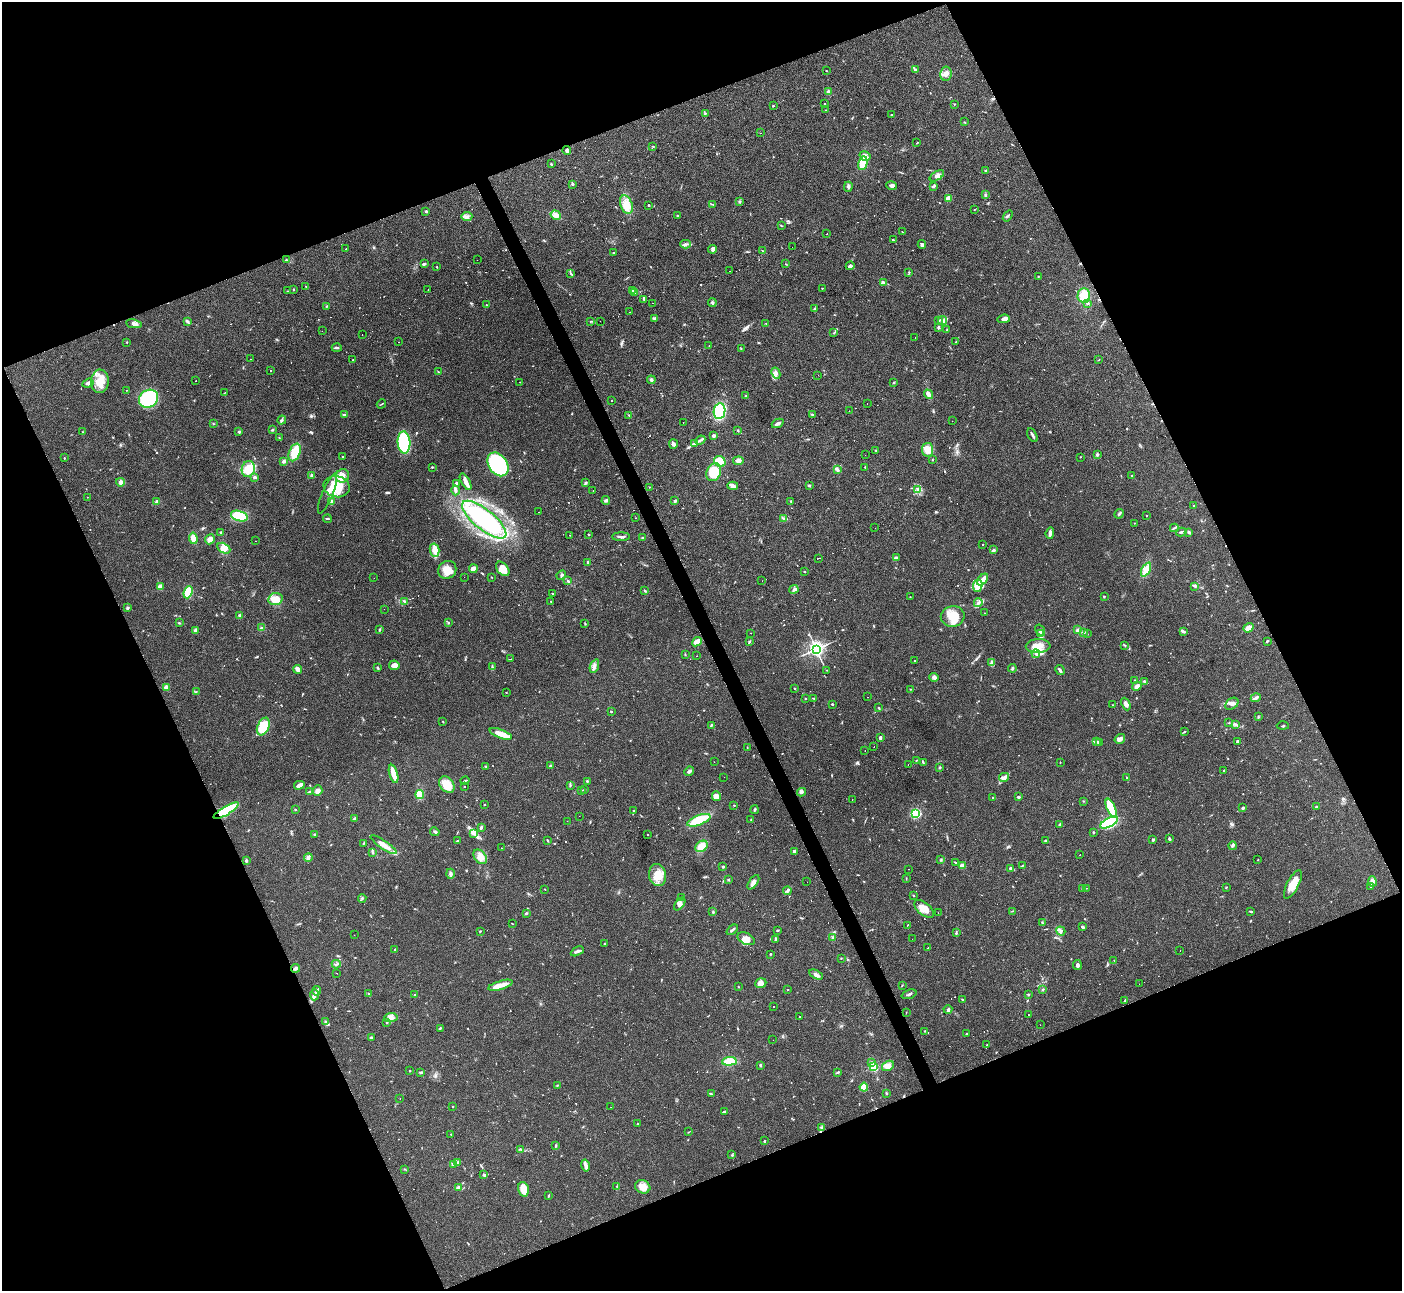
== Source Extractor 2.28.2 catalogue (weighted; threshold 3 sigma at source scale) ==
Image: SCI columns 2-5600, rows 152-5304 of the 5600 x 5588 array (HDU 1 of 3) = the unmasked area's bounding box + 8 px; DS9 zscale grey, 4 x 4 block average (1 PNG px = mean of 4 x 4 image px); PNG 1404 x 1293 px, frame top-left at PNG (2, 2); each listed source drawn as its Kron ellipse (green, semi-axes under 4 px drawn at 4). Shown black and unused: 44% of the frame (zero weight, under 3 of 4 exposures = <1% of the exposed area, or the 3 px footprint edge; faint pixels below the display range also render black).
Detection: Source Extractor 2.28.2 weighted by HDU 2 'WHT'. Background 0.0513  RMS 0.0052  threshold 0.0234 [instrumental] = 3 sigma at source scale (4.5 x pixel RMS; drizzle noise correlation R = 1.50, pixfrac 1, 0.05/0.05 arcsec/px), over >= 5 px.
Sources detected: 889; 7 too faint to see at this stretch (4 x 4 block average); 3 inside a brighter object's white glare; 44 cosmic-ray / hot-pixel residue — neither listed nor drawn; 12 coinciding with a brighter row at this scale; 34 inside a brighter listed object's ellipse — not listed separately; of the other 789, all 500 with FLUX_AUTO >= 1.34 (the completeness limit of this list) listed and drawn (289 fainter detections not listed), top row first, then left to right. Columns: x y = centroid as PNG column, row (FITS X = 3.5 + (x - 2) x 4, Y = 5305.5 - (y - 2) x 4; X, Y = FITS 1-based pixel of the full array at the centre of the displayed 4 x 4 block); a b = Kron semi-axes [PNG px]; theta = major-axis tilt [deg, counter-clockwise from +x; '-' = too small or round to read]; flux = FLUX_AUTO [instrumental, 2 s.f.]
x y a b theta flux
915 70 2 2 - 11
826 71 2 2 - 1.4
946 74 7 6 - 16
828 92 3 3 - 9.5
824 104 2 2 - 2.5
954 104 2 2 - 1.9
773 106 2 2 - 2.1
826 110 2 2 - 1.5
705 113 3 2 - 3.1
891 115 2 2 - 4.8
964 122 3 2 - 1.9
761 133 2 2 - 3.2
917 143 3 2 - 2
653 146 2 2 - 1.8
567 150 4 3 - 7.6
865 156 6 3 -31 20
863 163 7 4 76 46
551 164 3 2 - 2.6
986 171 3 2 - 3.4
937 176 8 4 33 12
572 184 3 2 - 3
892 186 5 3 - 8.3
933 186 4 3 - 4.6
848 187 5 3 - 6.8
985 195 3 2 - 3
948 198 3 3 - 18
740 201 2 2 - 19
626 205 9 6 -70 29
649 205 3 2 - 2.6
713 205 2 2 - 1.6
974 210 2 2 - 2
426 212 3 3 - 3.1
556 215 5 4 - 15
467 216 5 2 - 7
678 216 2 2 - 4.1
1008 216 6 2 53 4.3
781 226 3 2 - 1.7
902 232 2 2 - 1.5
827 234 2 2 - 2.7
893 240 3 2 - 2
686 244 5 2 - 7.7
922 244 4 3 - 5.7
792 247 2 2 - 1.8
346 249 2 2 - 1.7
712 249 4 3 - 8.7
763 251 3 2 - 2.4
613 252 2 2 - 3.3
286 260 2 2 - 1.9
477 260 2 2 - 3
424 264 4 2 - 5.9
785 264 3 2 - 1.4
850 266 4 3 - 8.1
437 267 2 2 - 6.2
729 271 2 2 - 1.6
909 272 2 2 - 2.2
571 274 4 2 - 3.2
1038 276 2 2 - 2.2
883 283 3 2 - 9.7
306 287 2 2 - 1.8
822 288 3 2 - 1.8
293 289 3 2 - 2
428 290 2 2 - 1.6
633 290 3 2 - 2.6
287 291 2 2 - 1.5
634 293 2 2 - 2.1
1084 295 7 6 - 55
644 299 4 2 - 6
712 302 4 3 - 5.5
652 303 2 2 - 1.4
1087 303 3 2 - 3.2
486 305 2 2 - 1.8
327 306 3 2 - 1.4
815 309 4 2 - 2.7
630 312 2 2 - 8.8
655 318 2 2 - 2
1004 319 6 4 6 11
942 320 4 3 - 8
188 321 3 2 - 3.6
591 321 3 2 - 2.4
600 321 2 2 - 3.5
939 321 2 2 - 2.1
134 324 8 4 -9 11
766 324 2 2 - 5.6
938 327 2 2 - 8.5
947 330 3 2 - 3.3
322 331 2 2 - 1.9
834 333 3 2 - 1.9
362 335 2 2 - 2.2
915 338 2 2 - 3.8
956 341 2 2 - 2.4
127 342 2 2 - 2.6
399 342 2 2 - 1.7
709 346 2 2 - 1.7
337 348 5 2 - 4.9
741 348 2 2 - 1.9
250 359 2 2 - 31
353 360 2 2 - 3.1
1098 360 3 2 - 1.4
270 371 2 2 - 6.4
438 372 2 2 - 1.4
776 373 6 3 -64 12
818 375 2 2 - 1.5
651 380 4 3 - 4.7
100 381 12 9 88 50
196 381 2 2 - 4.7
520 382 2 2 - 1.7
894 382 2 2 - 2.6
88 383 6 4 20 8.8
126 390 2 2 - 2.1
224 393 2 2 - 1.4
928 394 5 3 - 22
746 396 2 2 - 2.5
148 399 10 8 35 200
612 401 2 2 - 1.8
867 403 2 2 - 3.5
381 404 5 2 - 2.1
719 411 8 6 81 290
849 411 2 2 - 13
345 415 4 2 - 8.2
629 415 2 2 - 1.6
812 415 4 2 - 3.8
282 420 5 2 - 5
952 421 2 2 - 5.7
683 422 2 2 - 4
778 423 6 3 26 11
213 424 2 2 - 1.6
273 430 2 2 - 2.5
738 431 3 2 - 2
83 432 2 2 - 1.5
239 432 3 2 - 4.5
1032 435 7 2 -62 7.8
714 436 2 2 - 36
279 437 3 2 - 1.6
700 440 5 2 - 5.7
404 442 11 6 -86 240
694 443 4 2 - 5.8
673 444 5 4 - 7.6
876 450 3 2 - 2.5
928 450 7 5 -83 33
295 453 9 5 68 58
865 455 2 2 - 2.6
1097 455 4 2 - 5
343 457 2 2 - 2.8
1080 457 2 2 - 1.5
64 458 2 2 - 4.4
932 460 3 2 - 1.6
284 461 3 3 - 6
720 461 6 5 - 81
738 461 5 4 - 12
498 464 13 9 -56 390
432 467 3 2 - 2.3
865 467 4 2 - 2.2
248 469 8 6 72 71
837 469 3 3 - 4.8
714 472 9 7 63 85
311 476 3 2 - 5.9
342 476 7 6 - 25
1132 476 3 2 - 2.4
255 477 4 2 - 4.6
120 482 4 4 - 9.3
466 482 9 3 -61 17
456 483 2 2 - 19
585 483 4 3 - 4.6
809 485 4 2 - 2.9
733 486 5 4 - 11
336 487 13 10 -14 77
649 487 2 2 - 1.4
456 490 5 3 - 7.2
918 490 3 2 - 3.3
593 491 2 2 - 2
328 494 21 5 67 26
87 497 2 2 - 1.4
606 500 4 2 - 6.7
332 501 2 2 - 29
675 501 3 3 - 4.4
791 501 2 2 - 2.6
157 502 3 3 - 6.4
1194 506 2 2 - 7.2
539 512 2 2 - 2.4
1119 514 5 2 - 5.2
1146 515 2 2 - 1.6
239 516 8 5 -17 88
636 518 2 2 - 1.4
327 519 4 2 - 3.1
784 519 2 2 - 2.9
484 520 27 10 -39 530
1134 523 2 2 - 2
875 528 2 2 - 2.4
1174 528 4 2 - 3.3
1181 532 5 2 - 6.5
1189 532 2 2 - 5.2
220 533 3 2 - 2.8
1050 533 6 2 84 13
569 535 2 2 - 4.1
589 535 2 2 - 1.4
621 537 9 2 0 7.7
193 538 6 4 -83 24
643 538 3 2 - 4.3
210 539 5 4 - 13
256 541 2 2 - 2
983 545 2 2 - 1.7
224 548 7 5 -28 27
434 550 6 4 -77 26
994 550 4 3 - 5.7
819 558 2 2 - 11
896 558 4 3 - 8.2
588 562 3 2 - 3.9
473 569 4 3 - 28
503 569 8 5 -50 37
1146 569 7 4 62 36
447 570 9 8 - 36
804 572 2 2 - 1.9
561 575 5 2 - 5
464 577 2 2 - 2.4
492 577 2 2 - 1.4
374 578 2 2 - 1.3
982 580 7 2 48 36
568 581 3 2 - 3.4
762 581 2 2 - 1.3
978 586 6 4 80 19
1195 586 2 2 - 2.3
160 587 3 3 - 19
794 589 5 3 - 6.5
644 591 3 2 - 2.4
188 592 6 4 67 78
552 594 2 2 - 1.5
1104 596 3 2 - 3.3
910 597 2 2 - 1.4
276 599 7 6 - 34
405 601 3 2 - 2.3
551 601 2 2 - 1.4
978 603 4 3 - 8.5
128 608 4 2 - 4.3
384 609 2 2 - 1.6
984 613 2 2 - 1.5
239 615 3 3 - 4.5
953 616 12 10 11 65
179 623 3 2 - 2.7
448 623 3 2 - 2.1
585 624 2 2 - 2
261 627 2 2 - 1.8
1248 628 5 4 - 18
196 630 3 3 - 8.4
379 630 2 2 - 2.3
1040 630 6 3 -57 11
1077 630 3 2 - 3.8
1183 631 4 2 - 7.4
751 633 2 2 - 3
1084 633 3 2 - 1.8
1041 634 4 3 - 19
1087 634 2 2 - 1.7
1267 641 3 2 - 2.8
697 642 5 3 - 23
749 642 4 2 - 3.3
1125 645 3 2 - 3
1038 646 12 7 2 36
816 649 3 3 - 1100
685 654 2 2 - 1.9
1036 654 4 2 - 5.1
697 656 2 2 - 23
511 659 2 2 - 1.5
915 661 2 2 - 3.5
992 662 2 2 - 2.1
394 665 5 5 - 18
594 666 7 3 69 11
492 667 4 2 - 3.3
377 668 3 2 - 4.1
1012 668 4 2 - 4.1
298 669 4 3 - 17
827 670 2 2 - 1.4
1060 670 5 2 - 6.5
934 677 5 4 - 8.4
1135 680 2 2 - 2.2
1144 681 3 2 - 5.6
1137 686 5 4 - 12
166 687 2 2 - 79
794 688 2 2 - 2.3
911 689 3 2 - 2.1
196 692 3 2 - 2.2
506 692 2 2 - 1.6
867 697 2 2 - 2.8
805 698 2 2 - 1.4
813 698 3 2 - 1.7
1256 698 5 3 - 7.3
832 704 2 2 - 3.2
1126 704 7 3 -65 9.7
1232 704 7 5 38 12
1112 705 2 2 - 1.3
879 708 3 2 - 3.7
611 711 2 2 - 5.5
1258 717 3 2 - 2.4
443 722 3 2 - 1.7
1229 723 2 2 - 1.8
711 725 3 2 - 3.5
1236 725 4 2 - 5.3
263 726 9 5 65 71
1283 726 6 2 -1 2.6
1184 732 4 2 - 3
501 734 12 3 -21 50
880 738 2 2 - 9.1
1120 739 5 4 - 10
1237 741 3 2 - 3.9
1096 742 4 2 - 4.3
1099 742 4 2 - 3.2
747 747 3 2 - 2
874 747 2 2 - 20
865 750 2 2 - 1.4
916 761 2 2 - 1.7
714 762 2 2 - 3.3
923 762 3 2 - 2.8
1060 762 2 2 - 1.3
908 765 2 2 - 1.4
486 766 3 2 - 2.6
551 766 3 3 - 6.6
940 767 2 2 - 2.6
689 771 5 2 - 10
1224 771 2 2 - 4.1
394 774 9 3 -75 50
724 777 2 2 - 1.6
1004 777 5 4 - 10
1127 778 2 2 - 1.7
465 781 5 2 - 3.1
587 781 2 2 - 3.7
299 785 5 3 - 24
447 785 9 6 -50 54
570 785 2 2 - 2
464 786 2 2 - 1.4
585 789 2 2 - 1.7
581 790 3 2 - 1.6
317 791 5 5 - 12
309 792 4 2 - 4
801 792 4 3 - 6.9
420 794 4 4 - 51
716 796 5 4 - 25
993 797 2 2 - 2.4
1018 797 3 2 - 5.2
852 800 2 2 - 3.4
1084 801 2 2 - 1.6
484 805 2 2 - 2.6
734 805 2 2 - 1.7
1316 807 2 2 - 11
1111 808 10 3 -65 150
1243 808 2 2 - 5.9
295 810 2 2 - 2.2
754 810 4 2 - 5.8
226 811 14 4 31 150
633 811 2 2 - 1.6
915 813 3 3 - 110
579 816 2 2 - 2.4
354 819 3 2 - 4.9
699 820 12 5 20 86
751 820 2 2 - 2
567 821 2 2 - 3.9
1109 823 10 4 26 180
1059 824 4 2 - 2.5
481 828 4 2 - 5.5
435 832 5 2 - 6.2
1093 832 2 2 - 3.4
473 833 4 3 - 8.4
315 834 3 2 - 4.2
647 835 2 2 - 5.3
1169 839 3 2 - 5.9
547 840 3 2 - 2.5
1153 840 2 2 - 5
457 841 3 2 - 3.8
1046 841 2 2 - 18
363 844 2 2 - 1.9
384 845 15 3 -34 34
701 846 7 5 36 37
1232 846 4 3 - 5.2
502 848 2 2 - 11
372 852 3 2 - 3.5
794 852 4 3 - 6.2
1080 855 2 2 - 3.5
480 857 8 5 -50 21
308 858 4 3 - 7
941 860 3 2 - 2
1258 860 2 2 - 1.7
246 861 3 3 - 4.4
955 862 3 2 - 2.4
1022 865 2 2 - 2.4
723 866 2 2 - 4.7
962 866 4 4 - 18
1010 868 2 2 - 6
909 869 2 2 - 1.9
450 874 5 3 - 7.5
657 875 11 8 -78 51
906 878 3 2 - 1.6
728 880 3 2 - 2
1372 881 5 3 - 21
753 882 8 4 55 14
807 882 2 2 - 1.8
1293 884 16 6 62 39
1371 886 2 2 - 3.4
1226 887 2 2 - 2
1086 888 2 2 - 1.4
545 889 2 2 - 1.6
1082 889 2 2 - 1.9
787 891 4 2 - 4.5
913 895 3 2 - 1.9
362 898 4 2 - 2.9
681 898 2 2 - 1.9
680 904 7 4 53 12
924 909 11 6 -40 30
1012 911 2 2 - 2.2
1250 911 3 2 - 3.5
713 912 2 2 - 4.1
526 913 2 2 - 4.5
938 913 2 2 - 1.9
1042 923 4 2 - 4.3
512 924 2 2 - 1.6
907 925 2 2 - 2.6
1082 927 3 2 - 4.8
732 930 6 2 38 5.4
778 930 3 2 - 2.4
480 931 3 2 - 2.3
1061 931 5 4 - 8.3
956 933 3 2 - 3.7
354 935 2 2 - 1.8
832 937 3 2 - 3.2
746 939 9 5 -27 28
775 939 3 2 - 5.6
912 939 2 2 - 1.4
604 944 2 2 - 1.5
928 947 2 2 - 1.4
394 950 2 2 - 2.1
1180 950 2 2 - 1.5
577 951 7 2 28 7.2
770 954 2 2 - 2.3
841 958 2 2 - 1.4
1114 960 3 2 - 1.8
336 964 4 2 - 5
1077 965 5 3 - 9.5
296 968 4 3 - 7.8
336 973 2 2 - 3.4
816 975 7 3 -28 12
761 983 6 4 21 19
1139 984 2 2 - 1.4
500 985 13 3 17 32
902 985 3 2 - 1.8
738 987 2 2 - 2.1
788 990 2 2 - 2.1
1043 990 3 2 - 2.6
317 991 5 2 - 3.3
369 993 2 2 - 1.7
909 994 8 2 20 5.8
1029 994 3 2 - 4
314 995 5 3 - 9
415 995 2 2 - 6.4
963 1000 4 2 - 2.3
1124 1001 3 2 - 2.7
774 1006 2 2 - 33
948 1009 4 3 - 5
906 1012 2 2 - 1.4
1029 1015 2 2 - 1.4
799 1016 2 2 - 3.2
391 1018 7 4 5 14
326 1022 3 2 - 5.9
386 1023 2 2 - 2.2
1040 1025 2 2 - 3.3
440 1028 3 2 - 3.1
925 1031 2 2 - 1.8
967 1033 2 2 - 4.2
371 1037 3 2 - 3.5
773 1040 2 2 - 1.5
987 1045 3 2 - 2.5
729 1061 7 4 4 61
871 1062 2 2 - 2.6
760 1065 3 2 - 4.3
888 1066 6 4 31 23
873 1067 2 2 - 380
409 1071 3 2 - 1.5
421 1072 3 2 - 6.7
838 1072 4 2 - 2.7
557 1085 2 2 - 2.8
864 1087 4 4 - 35
886 1093 3 2 - 2.6
712 1094 3 2 - 2
400 1099 2 2 - 2.5
453 1107 2 2 - 1.8
611 1107 2 2 - 7.6
724 1111 4 2 - 6.4
637 1123 2 2 - 1.7
821 1128 4 2 - 4.7
688 1132 2 2 - 1.6
451 1134 2 2 - 1.5
764 1141 2 2 - 9.2
555 1145 2 2 - 1.9
521 1149 2 2 - 1.9
732 1155 2 2 - 2
457 1162 3 2 - 3.7
453 1165 2 2 - 1.7
585 1165 6 4 -76 10
404 1169 2 2 - 1.9
484 1175 3 2 - 3.4
458 1187 3 2 - 6.4
617 1187 3 2 - 2.2
643 1187 8 6 -26 41
523 1189 7 5 -77 55
549 1196 3 2 - 3.5
Overlapping masked pixels (flux is a lower limit): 1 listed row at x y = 226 811
Diffuse or blended objects may show on this block-average render without a row.